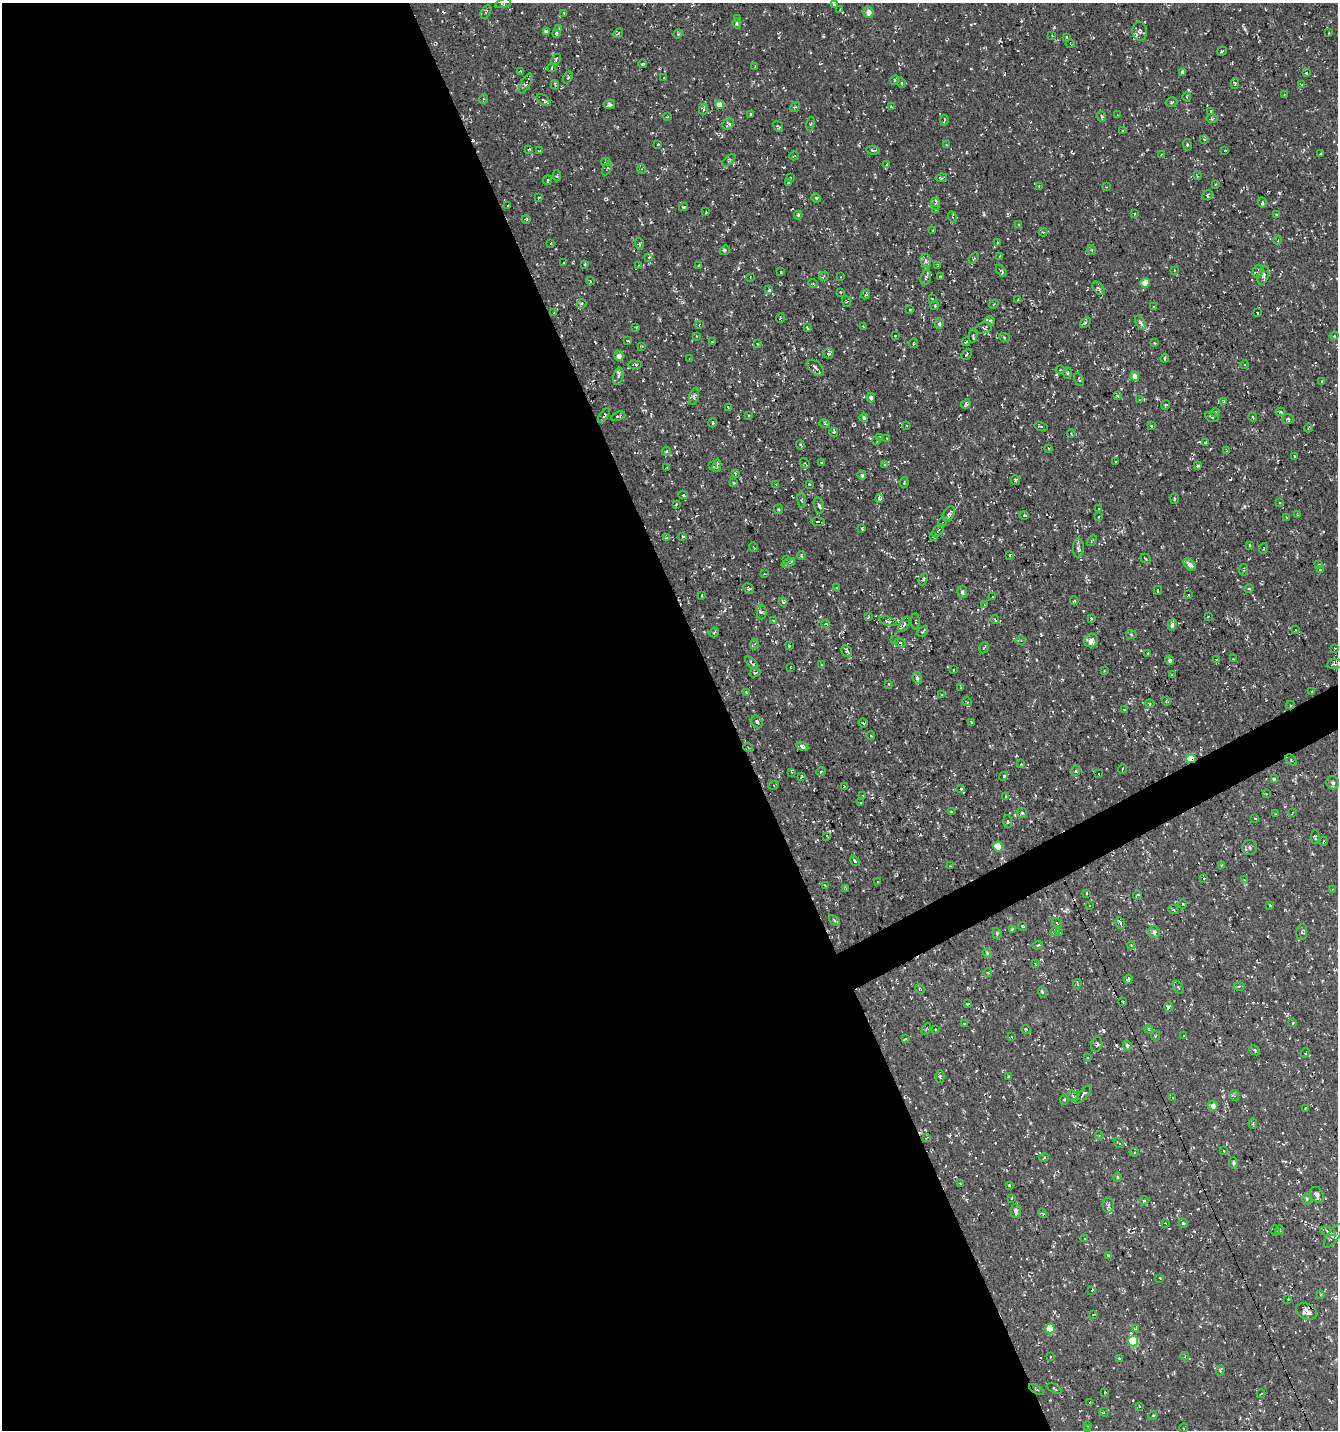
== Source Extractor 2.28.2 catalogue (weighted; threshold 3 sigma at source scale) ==
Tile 9 of 4 x 4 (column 1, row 3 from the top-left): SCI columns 150-1485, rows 1429-2856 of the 5583 x 5711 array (HDU 1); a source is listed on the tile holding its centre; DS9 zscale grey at full resolution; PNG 1340 x 1432 px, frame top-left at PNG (2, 3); each listed source drawn as its Kron ellipse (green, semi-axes under 4 px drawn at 4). Shown black and unused: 56% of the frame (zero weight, under 3 of 5 exposures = <1% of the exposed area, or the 3 px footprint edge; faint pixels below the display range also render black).
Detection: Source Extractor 2.28.2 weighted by HDU 2 'WHT'; one run over the whole footprint, this tile lists its part. Background -0.0143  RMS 0.0038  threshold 0.0172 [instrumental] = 3 sigma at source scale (4.5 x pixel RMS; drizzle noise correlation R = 1.50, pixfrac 1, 0.0396/0.0396 arcsec/px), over >= 5 px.
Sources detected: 534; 54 cosmic-ray / hot-pixel residue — neither listed nor drawn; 12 inside a brighter listed object's ellipse — not listed separately; the other 468 listed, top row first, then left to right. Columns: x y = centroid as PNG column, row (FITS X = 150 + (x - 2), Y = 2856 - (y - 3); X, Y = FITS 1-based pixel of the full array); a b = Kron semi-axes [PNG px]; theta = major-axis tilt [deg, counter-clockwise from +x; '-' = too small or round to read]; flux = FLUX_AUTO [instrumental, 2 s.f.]
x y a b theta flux
503 3 8 4 16 0.63
835 4 4 3 - 0.92
840 10 2 2 - 0.31
486 12 7 4 62 0.92
868 12 5 5 - 2.4
564 13 3 2 - 0.64
738 19 4 3 - 0.54
737 23 5 4 - 0.5
559 28 4 3 - 0.34
1140 31 9 7 -84 1.3
546 32 4 3 - 1.9
556 33 4 3 - 0.72
618 33 5 2 - 0.29
1329 33 3 2 - 0.46
678 34 5 4 - 0.45
1052 35 3 2 - 0.4
1067 38 4 2 - 0.29
1070 44 4 3 - 0.35
1222 51 5 3 - 0.91
556 59 6 3 64 0.45
643 64 4 2 - 0.4
755 67 3 2 - 0.29
552 68 4 3 - 0.65
520 72 4 4 - 0.56
1182 72 4 3 - 1
1306 72 4 3 - 0.35
568 77 6 4 61 0.54
664 78 3 3 - 0.52
895 80 5 4 - 0.48
526 83 11 4 62 0.96
902 83 5 3 - 0.31
1235 83 5 3 - 0.36
1301 84 3 2 - 0.28
555 85 4 3 - 0.47
1284 95 4 3 - 0.31
1187 97 4 3 - 0.29
483 99 5 3 - 0.38
544 100 8 4 -36 0.79
1171 102 6 4 17 0.61
609 105 6 4 4 0.84
720 105 4 4 - 4.3
795 107 5 4 - 0.49
891 107 3 2 - 0.44
704 109 6 3 70 0.46
1211 111 3 3 - 0.55
750 114 3 2 - 0.42
1117 115 3 2 - 0.29
667 117 4 2 - 0.24
1102 117 5 3 - 0.74
1212 118 6 4 1 0.55
944 120 5 2 - 0.6
728 124 6 5 - 0.63
811 124 7 3 76 0.39
778 126 6 3 -53 0.51
1123 130 3 2 - 0.46
1204 139 4 3 - 0.31
658 144 3 3 - 0.58
946 145 3 3 - 0.43
1187 145 5 3 - 0.41
529 149 3 2 - 0.26
873 150 7 3 -6 0.59
1225 150 2 2 - 0.51
540 151 3 2 - 0.58
1161 154 3 3 - 0.34
1321 154 3 3 - 0.4
794 156 5 2 - 0.31
729 160 8 3 42 0.59
606 162 4 3 - 0.37
887 164 4 2 - 0.24
607 168 7 3 62 0.43
641 169 5 3 - 0.46
557 176 5 2 - 0.36
1197 176 3 3 - 0.3
790 178 3 2 - 0.42
941 178 5 3 - 0.63
547 180 5 2 - 0.33
788 183 3 3 - 0.5
1216 184 3 3 - 0.38
1039 186 3 3 - 0.3
1106 187 3 3 - 0.25
1207 195 6 4 42 0.52
539 197 3 2 - 0.25
816 198 4 4 - 0.45
1262 203 5 3 - 0.76
935 204 6 4 86 0.71
508 206 3 2 - 0.25
683 207 4 3 - 0.47
936 210 3 3 - 0.32
706 212 3 2 - 0.45
1134 214 4 2 - 0.25
1276 214 3 2 - 0.39
798 215 4 3 - 1.1
953 217 5 3 - 0.44
526 219 4 3 - 0.4
1019 224 4 3 - 0.53
933 230 3 2 - 0.32
1043 232 4 4 - 0.37
1278 240 5 3 - 0.29
551 243 3 2 - 0.28
998 243 3 2 - 0.28
640 244 6 4 -71 0.5
725 250 5 4 - 0.62
1092 250 5 3 - 0.33
1000 256 2 2 - 0.39
649 257 3 3 - 0.6
974 258 6 3 55 0.43
926 261 7 5 -76 0.91
563 263 3 2 - 0.34
585 264 4 3 - 0.32
638 265 3 2 - 0.26
699 265 3 3 - 0.44
938 265 4 2 - 0.3
1174 270 3 2 - 0.26
1001 271 7 3 -54 0.61
1258 271 7 5 60 0.89
780 272 3 2 - 0.38
1263 275 10 5 72 1.6
824 276 5 3 - 0.39
750 277 3 2 - 0.4
841 277 2 2 - 0.3
926 277 8 5 73 0.84
940 277 3 2 - 0.29
590 281 4 3 - 0.34
813 283 5 3 - 0.36
1145 283 5 4 - 3.4
1099 288 8 4 -50 0.89
769 290 3 3 - 0.89
840 292 2 2 - 0.28
866 294 5 3 - 0.68
932 298 3 2 - 0.21
1018 300 4 2 - 0.43
846 301 6 3 -71 0.38
581 304 5 4 - 0.81
994 304 5 3 - 0.36
935 306 4 3 - 0.34
1154 307 3 2 - 0.34
910 309 3 2 - 0.26
1258 312 3 2 - 0.39
554 313 3 2 - 0.4
780 318 5 3 - 0.31
990 320 5 3 - 0.56
1085 322 6 4 43 0.46
1140 323 8 4 -59 0.98
699 324 3 2 - 0.26
939 324 5 4 - 0.53
863 327 4 2 - 0.26
636 328 3 3 - 0.35
807 328 4 2 - 0.36
984 328 8 5 12 0.7
696 336 4 2 - 0.25
895 336 3 2 - 0.5
973 336 7 3 82 0.51
1334 336 4 4 - 0.42
1004 337 5 3 - 0.38
628 341 4 2 - 0.44
712 342 3 2 - 0.28
966 342 4 2 - 0.31
913 343 5 2 - 0.37
1154 343 3 3 - 0.53
757 344 3 3 - 0.48
642 346 3 3 - 0.29
828 353 5 5 - 0.93
966 354 6 2 46 0.3
619 356 5 4 - 2.5
690 358 4 2 - 0.25
1165 358 4 2 - 0.51
635 365 6 3 -7 0.59
1244 365 4 3 - 0.43
815 368 10 6 -46 1.2
1060 370 5 3 - 0.32
1068 373 5 3 - 0.48
618 376 9 5 77 0.82
1135 376 5 4 - 2.8
1079 379 7 3 -63 0.4
1322 381 4 3 - 0.94
1117 395 3 2 - 0.29
694 396 9 4 74 0.8
871 398 5 4 - 1
1140 400 3 3 - 0.27
1224 402 4 3 - 0.44
966 404 5 3 - 0.78
1165 405 5 3 - 0.34
728 407 3 2 - 0.36
1281 412 5 4 - 0.62
1215 413 4 4 - 0.51
749 415 3 2 - 0.44
604 416 8 4 56 0.77
618 416 7 3 21 0.9
1212 417 7 4 -20 0.61
1253 417 4 3 - 0.31
864 418 4 4 - 0.62
1288 419 6 5 - 0.74
713 423 5 4 - 0.65
825 424 5 3 - 0.39
907 426 3 2 - 0.41
1041 426 7 3 -14 0.45
1151 426 3 2 - 0.47
1308 428 4 2 - 0.33
834 432 4 4 - 0.48
1071 434 4 3 - 0.32
880 437 3 2 - 0.25
886 438 3 2 - 0.26
876 440 4 2 - 0.28
1205 443 4 3 - 0.42
800 445 5 4 - 0.58
1048 448 3 2 - 0.28
666 451 5 4 - 0.46
1226 451 4 2 - 0.26
1295 456 4 3 - 0.57
1115 461 2 2 - 0.43
821 462 3 2 - 0.4
805 463 6 3 -45 0.41
884 465 4 3 - 0.56
712 466 4 3 - 0.46
717 466 6 3 78 0.7
1198 466 4 3 - 0.9
667 467 4 2 - 0.32
735 474 4 2 - 0.61
862 475 4 4 - 0.76
1015 480 5 3 - 0.47
734 483 3 3 - 0.33
904 483 5 4 - 0.4
776 484 3 2 - 0.26
810 485 3 2 - 0.49
683 495 5 4 - 0.84
879 498 4 4 - 0.79
1174 498 5 2 - 0.39
802 500 8 4 -84 0.73
1279 502 3 2 - 0.31
676 504 3 3 - 0.38
819 505 8 4 -73 0.89
778 509 5 4 - 0.42
1099 509 3 2 - 0.48
949 514 8 5 62 1.3
1024 515 4 2 - 0.29
1297 515 3 2 - 0.26
1099 517 3 2 - 0.29
1287 518 3 2 - 0.37
818 521 7 3 1 0.45
943 522 5 3 - 0.53
862 529 3 2 - 0.4
938 530 8 2 50 0.59
683 536 3 3 - 0.47
934 536 4 3 - 0.74
667 538 4 3 - 1.3
1092 540 6 3 46 0.37
1249 546 3 2 - 0.33
753 547 5 3 - 0.33
1078 548 10 5 90 1
1264 549 5 2 - 0.25
801 555 4 2 - 0.4
1010 555 3 3 - 0.52
787 559 3 3 - 0.37
1146 559 5 2 - 0.38
788 563 7 4 22 0.75
1190 565 7 4 -46 2
1319 565 4 3 - 0.49
1244 570 6 3 81 0.4
1320 570 4 3 - 0.56
765 574 3 2 - 0.23
923 579 6 3 66 0.45
836 587 4 3 - 0.34
749 588 6 4 -47 0.76
1249 589 5 3 - 0.35
1158 590 4 2 - 0.61
962 592 6 5 - 0.81
702 595 4 3 - 0.72
1188 595 3 3 - 0.92
993 597 2 2 - 0.25
1074 601 4 2 - 0.29
783 602 4 3 - 0.48
984 605 3 2 - 0.47
761 612 7 5 90 0.99
868 617 4 2 - 0.27
1208 617 3 2 - 0.3
1091 618 4 3 - 0.48
995 619 4 2 - 0.38
773 620 3 3 - 0.33
888 621 9 4 -17 0.91
915 622 8 3 -90 0.45
826 624 4 3 - 0.44
904 624 8 4 60 1.1
1172 625 6 3 74 1.2
1296 630 4 2 - 0.23
923 631 6 3 46 0.61
714 632 5 4 - 0.43
1131 634 5 3 - 0.41
894 639 3 3 - 1.5
1091 640 7 6 - 2
1021 641 5 3 - 0.39
900 643 6 4 -29 0.43
755 644 5 4 - 0.47
789 646 3 2 - 0.33
984 648 6 3 59 0.56
1335 648 3 2 - 0.26
847 651 6 5 - 0.62
1148 654 3 2 - 0.35
1216 659 3 2 - 0.31
1233 659 2 2 - 0.22
1170 660 4 4 - 0.99
752 663 8 4 -48 1.2
1334 664 7 5 7 1.1
821 665 4 2 - 0.39
790 667 2 2 - 0.28
953 670 3 2 - 0.22
1104 671 3 2 - 0.33
755 673 5 3 - 0.59
1173 674 4 2 - 0.38
917 678 6 4 -80 0.86
889 684 3 2 - 0.42
961 688 3 2 - 0.31
746 692 4 3 - 0.29
1312 692 4 2 - 0.24
941 695 3 2 - 0.26
1166 701 4 4 - 0.39
967 702 5 3 - 0.29
1150 704 4 4 - 0.44
1290 705 4 4 - 0.52
1124 709 3 2 - 0.34
757 722 7 5 -60 0.87
971 722 4 2 - 0.46
863 723 5 3 - 0.45
871 736 4 3 - 0.26
802 746 7 4 -24 1.2
748 747 5 3 - 0.41
1191 759 4 4 - 10
1291 760 7 4 -49 0.67
1021 764 4 4 - 0.4
1122 769 5 3 - 0.37
821 771 5 3 - 0.36
1076 771 5 4 - 0.62
792 772 4 3 - 0.45
1099 774 2 2 - 0.19
802 776 3 2 - 0.47
1003 776 4 3 - 0.44
1274 779 4 4 - 0.53
1333 783 7 6 - 0.98
774 785 5 3 - 0.37
844 786 4 2 - 0.27
961 789 3 3 - 0.4
1266 794 2 2 - 0.21
863 796 2 2 - 0.23
1006 797 4 3 - 0.32
861 803 3 2 - 0.22
952 812 4 2 - 0.47
1022 813 5 5 - 0.54
1292 813 4 2 - 0.24
1275 814 2 2 - 0.25
1255 818 4 3 - 0.46
1008 822 6 4 -86 0.52
827 836 3 3 - 0.52
1315 837 7 4 -89 0.65
1324 841 4 3 - 0.32
998 847 5 5 - 7.4
1250 848 7 7 - 0.99
855 861 6 3 -52 0.49
1221 865 3 3 - 0.22
950 866 2 2 - 0.38
1204 878 4 4 - 0.44
1244 880 4 4 - 0.47
878 882 3 3 - 0.39
825 885 4 2 - 0.34
846 888 3 3 - 0.35
1332 889 3 3 - 0.24
1086 893 3 2 - 0.45
1137 895 4 2 - 0.34
1182 904 4 3 - 0.3
1270 905 4 2 - 0.48
1090 906 3 2 - 0.26
1174 910 5 3 - 0.4
834 920 6 3 -44 0.59
1057 923 6 3 -50 0.48
1120 923 6 4 -62 0.91
1023 926 4 3 - 0.33
1012 929 4 3 - 0.39
1055 931 5 4 - 0.52
1059 932 4 3 - 0.31
1154 932 6 5 - 1.3
1302 932 8 5 80 0.72
997 933 5 4 - 0.5
1038 945 5 3 - 0.35
1131 945 4 3 - 0.35
987 953 5 4 - 0.41
1035 964 3 2 - 0.27
988 973 4 2 - 0.31
1128 979 4 3 - 0.57
1077 984 4 2 - 0.38
1239 986 5 3 - 0.42
1178 987 7 4 -54 0.52
920 989 5 3 - 0.33
1042 992 5 3 - 0.43
1123 1002 4 2 - 0.33
967 1004 4 2 - 0.51
1169 1007 5 4 - 2.9
1293 1023 3 2 - 0.37
964 1024 3 2 - 0.26
926 1029 6 2 59 0.32
935 1029 3 2 - 0.31
1026 1029 5 3 - 0.33
1149 1029 4 3 - 0.38
1156 1036 4 4 - 0.51
1184 1036 3 2 - 0.31
1012 1037 3 2 - 0.24
905 1039 4 2 - 0.37
1097 1044 7 5 74 0.96
1127 1045 5 4 - 0.6
1255 1050 6 4 -41 0.72
1305 1053 5 3 - 0.41
1087 1058 2 2 - 0.29
940 1077 6 4 -87 0.68
1008 1077 4 3 - 0.4
1083 1094 12 4 49 1.1
1073 1096 6 5 - 0.78
1235 1096 5 3 - 0.46
1173 1098 4 2 - 0.17
1065 1099 5 3 - 0.42
1213 1106 5 4 - 1.8
1305 1108 3 2 - 0.48
1253 1124 5 4 - 0.5
1099 1135 4 3 - 0.4
926 1138 4 3 - 0.33
1119 1143 6 2 -40 0.38
1224 1151 4 3 - 0.39
1134 1152 5 4 - 0.5
1044 1158 5 3 - 0.36
1234 1163 5 4 - 0.85
1117 1177 5 3 - 0.36
960 1184 4 2 - 0.34
1009 1185 3 2 - 0.46
1317 1195 8 6 -56 1.7
1011 1198 4 2 - 0.26
1307 1199 5 4 - 0.52
1144 1201 5 3 - 0.37
1108 1205 7 5 -88 0.86
1016 1211 7 5 -86 1.5
1043 1213 5 3 - 0.46
1166 1223 4 3 - 0.29
1183 1223 5 4 - 0.69
1280 1230 5 3 - 0.33
1275 1231 5 2 - 0.27
1328 1231 8 4 -18 0.85
1333 1236 13 5 56 1.3
1085 1239 3 2 - 0.42
1108 1255 4 3 - 0.38
1160 1278 2 2 - 0.21
1092 1290 3 2 - 1.3
1320 1294 4 3 - 0.3
1288 1299 2 2 - 0.23
1307 1311 11 7 -24 2.9
1093 1315 3 2 - 0.23
1050 1329 5 4 - 7.2
1135 1329 4 4 - 0.49
1133 1341 5 5 - 13
1051 1356 2 2 - 0.37
1185 1356 4 2 - 0.22
1119 1358 3 3 - 0.47
1220 1370 5 4 - 0.48
1054 1388 8 3 -29 0.64
1036 1389 8 3 -31 0.44
1105 1392 3 2 - 0.25
1261 1394 4 2 - 0.33
1090 1402 3 3 - 1.3
1139 1406 3 2 - 0.23
1104 1412 4 4 - 0.45
1153 1415 4 3 - 0.35
1087 1425 3 3 - 0.32
1184 1428 5 3 - 0.34
1088 1429 3 3 - 0.32
Overlapping masked pixels (flux is a lower limit): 5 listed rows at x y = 1290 705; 1191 759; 1169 1007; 1307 1311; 1036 1389
Isophote crosses this tile's border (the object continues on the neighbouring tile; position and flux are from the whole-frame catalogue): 3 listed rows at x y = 503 3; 835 4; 1334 336
Unlisted compact peaks at least as high as the median listed source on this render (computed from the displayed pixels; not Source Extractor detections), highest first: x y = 1244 506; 1245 29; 724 568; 966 152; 1041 635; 823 36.